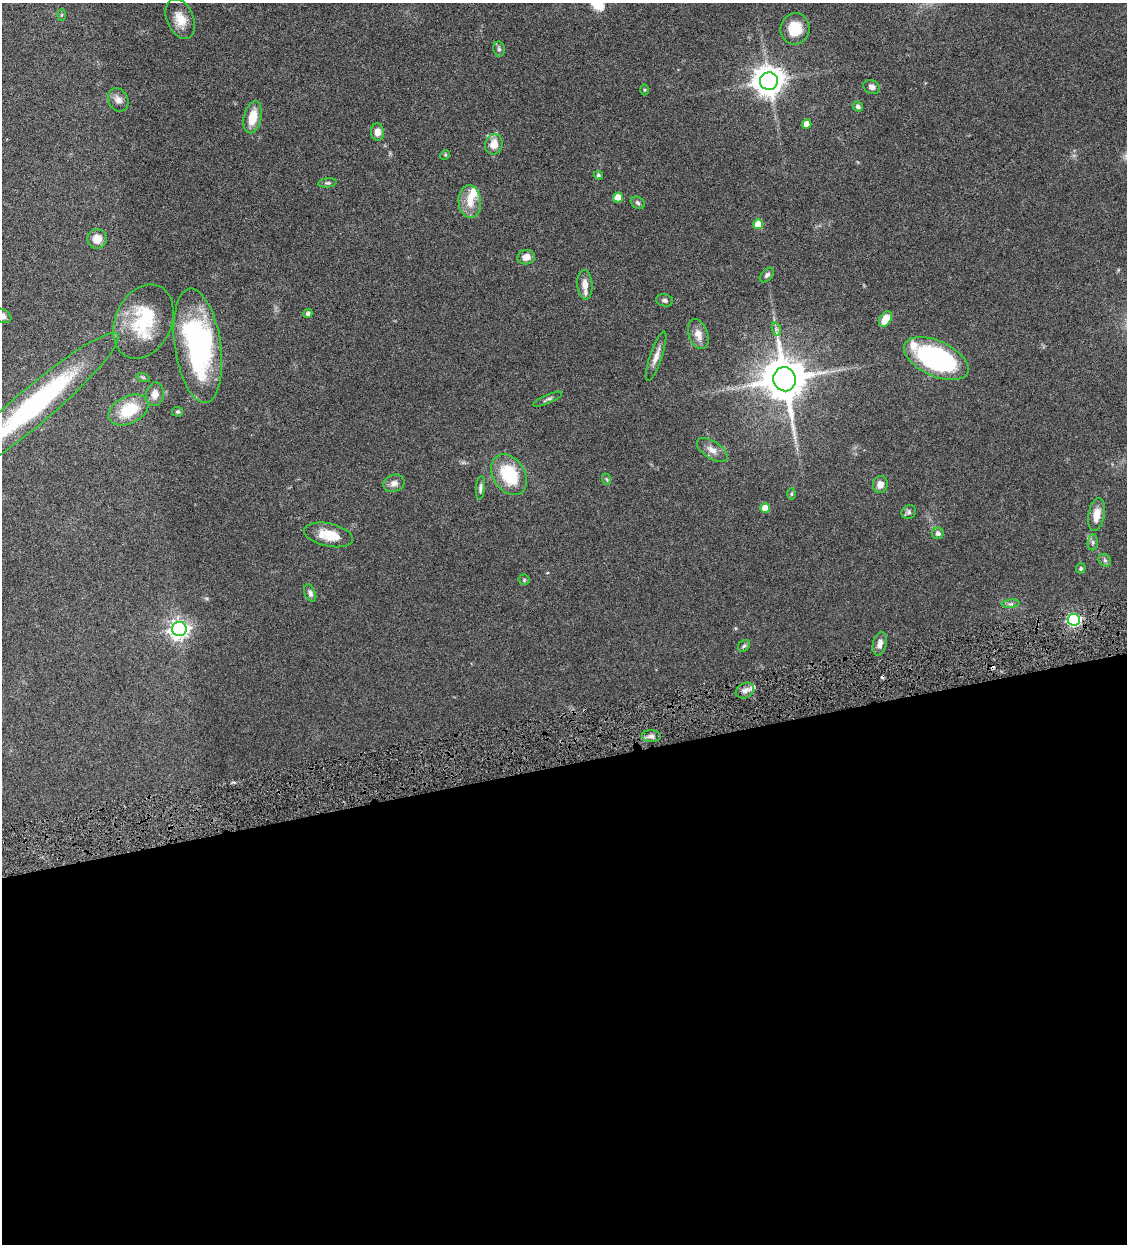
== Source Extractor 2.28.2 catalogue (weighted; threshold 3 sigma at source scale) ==
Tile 15 of 4 x 4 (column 3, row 4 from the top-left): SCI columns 2514-3638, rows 3-1244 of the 4910 x 4972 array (HDU 1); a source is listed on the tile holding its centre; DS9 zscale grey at full resolution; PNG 1129 x 1246 px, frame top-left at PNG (2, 3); each listed source drawn as its Kron ellipse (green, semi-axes under 4 px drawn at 4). Shown black and unused: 39% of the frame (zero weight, under 4 of 8 exposures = <1% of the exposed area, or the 3 px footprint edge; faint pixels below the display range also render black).
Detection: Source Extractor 2.28.2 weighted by HDU 2 'WHT'; one run over the whole footprint, this tile lists its part. Background 0.0431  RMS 0.0036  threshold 0.0146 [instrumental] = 3 sigma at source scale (4.09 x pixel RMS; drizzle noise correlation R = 1.36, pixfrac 0.8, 0.05/0.05 arcsec/px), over >= 5 px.
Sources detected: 73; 2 inside a brighter object's white glare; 2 cosmic-ray / hot-pixel residue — neither listed nor drawn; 4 inside a brighter listed object's ellipse — not listed separately; the other 65 listed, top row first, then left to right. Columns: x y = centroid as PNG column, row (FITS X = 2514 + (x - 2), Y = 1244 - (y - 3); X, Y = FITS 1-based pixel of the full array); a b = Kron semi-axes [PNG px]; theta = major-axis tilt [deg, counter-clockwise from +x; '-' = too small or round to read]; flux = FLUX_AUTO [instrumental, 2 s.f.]
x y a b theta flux
61 15 5 4 - 0.33
180 19 21 13 -67 4.9
795 29 16 14 83 7.7
499 49 7 5 -79 0.68
769 81 9 9 - 470
872 87 9 6 -24 1.1
644 90 5 3 - 0.34
118 100 12 9 -61 2.2
858 106 5 4 - 0.93
253 117 16 8 77 6.1
807 124 5 4 - 3.6
377 132 9 6 -85 2.2
494 144 10 8 72 3.9
445 155 5 4 - 0.32
598 175 4 3 - 0.5
327 183 9 4 7 0.62
618 197 5 5 - 5.7
470 201 16 11 -85 4.6
638 203 7 5 -34 0.69
758 224 5 5 - 6.3
97 239 10 9 - 3.3
526 257 8 7 - 2.4
767 275 9 5 45 0.84
585 285 14 7 -85 2.7
665 300 8 6 -13 0.81
308 314 4 4 - 0.94
2 316 10 6 -25 1.4
885 319 9 5 59 4.3
143 322 39 28 65 17
776 329 7 4 -72 0.7
698 334 15 9 -70 2.9
198 346 57 23 -82 56
656 356 26 6 71 2.5
936 359 35 17 -25 47
143 377 7 4 -19 0.44
785 379 12 11 - 1400
155 394 12 9 82 2.3
548 399 16 3 23 0.78
34 406 109 18 40 64
128 410 21 13 26 12
178 412 5 5 - 0.45
712 450 17 8 -33 2.5
509 475 22 16 -58 16
606 479 6 3 -69 0.38
394 483 11 8 22 1.8
880 484 8 7 - 2
480 488 12 4 85 0.89
791 494 6 4 89 0.45
765 508 5 4 - 4.1
909 512 7 6 - 0.83
1096 515 16 8 80 3.8
938 533 6 5 - 1.1
329 535 25 11 -12 6.4
1093 542 8 5 85 0.79
1105 560 7 5 -45 0.7
1081 568 5 4 - 0.56
524 580 5 5 - 0.48
310 593 9 5 -67 0.98
1011 604 9 3 5 0.67
1074 620 6 6 - 49
179 629 7 7 - 150
880 644 12 6 76 2.3
744 646 6 5 - 0.61
745 691 10 7 30 1.7
651 736 9 6 -1 1.2
Isophote crosses this tile's border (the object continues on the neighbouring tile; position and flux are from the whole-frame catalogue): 2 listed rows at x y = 2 316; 34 406